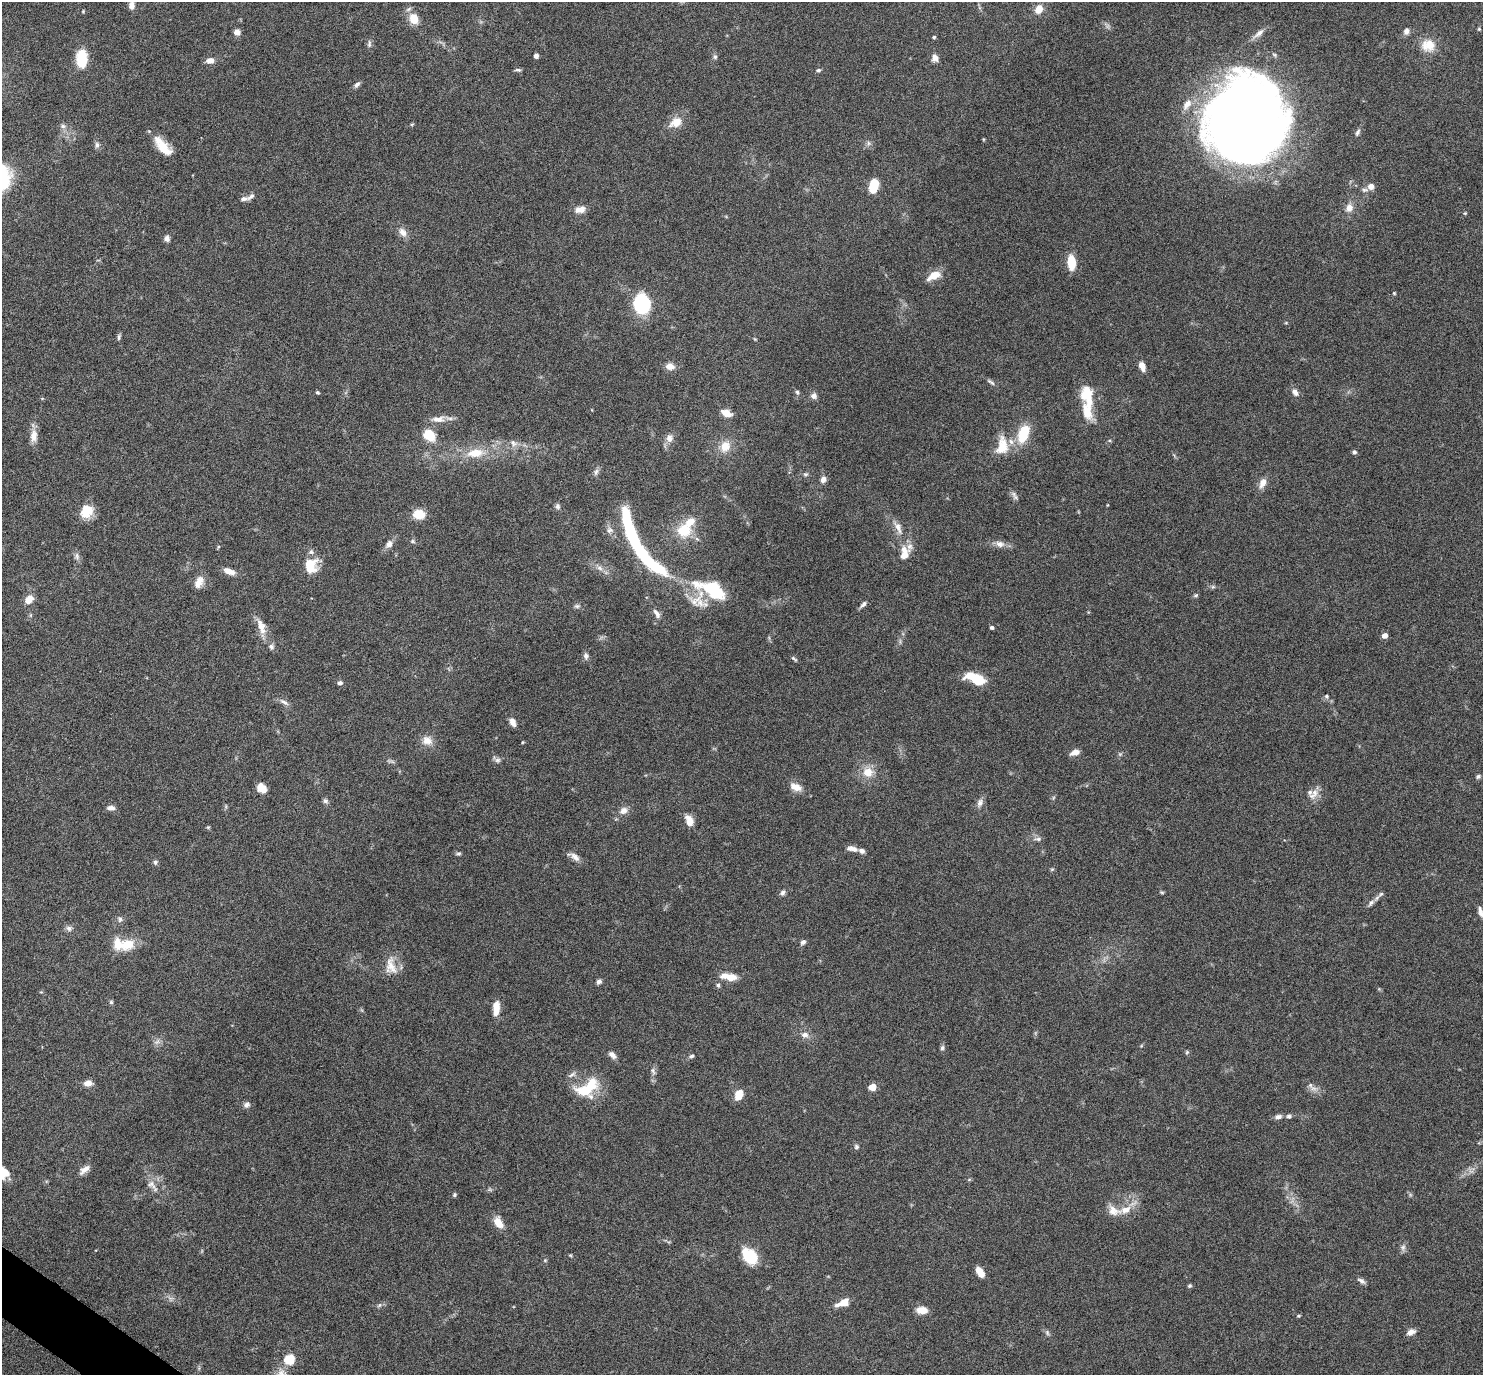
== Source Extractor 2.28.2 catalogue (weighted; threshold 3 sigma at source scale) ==
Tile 7 of 4 x 4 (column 3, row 2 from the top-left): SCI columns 2966-4446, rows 2897-4269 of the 5931 x 5935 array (HDU 1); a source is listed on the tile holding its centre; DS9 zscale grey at full resolution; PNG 1485 x 1377 px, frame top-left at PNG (2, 2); no overlay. Shown black and unused: <1% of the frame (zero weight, under 4 of 8 exposures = <1% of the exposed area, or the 3 px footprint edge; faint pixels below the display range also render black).
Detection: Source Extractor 2.28.2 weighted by HDU 2 'WHT'; one run over the whole footprint, this tile lists its part. Background 0.0857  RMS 0.004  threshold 0.0165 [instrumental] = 3 sigma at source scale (4.09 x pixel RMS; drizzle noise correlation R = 1.36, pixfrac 0.8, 0.05/0.05 arcsec/px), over >= 5 px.
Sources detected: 202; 1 too faint to see at this stretch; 6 inside a brighter object's white glare — not listed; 15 inside a brighter listed object's ellipse — not listed separately; the other 180 listed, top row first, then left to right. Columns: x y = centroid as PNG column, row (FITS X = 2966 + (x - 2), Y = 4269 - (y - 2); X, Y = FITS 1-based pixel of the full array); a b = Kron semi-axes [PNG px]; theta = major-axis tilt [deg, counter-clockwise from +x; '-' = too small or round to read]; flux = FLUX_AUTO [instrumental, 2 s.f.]
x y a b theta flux
132 5 10 7 85 1.9
1039 9 8 7 - 4
83 11 4 4 - 0.36
414 19 11 9 -69 6.3
1479 29 4 4 - 0.41
1406 31 8 7 - 1.7
237 32 6 6 - 2.1
1258 33 21 6 38 2.4
934 37 4 4 - 0.5
369 44 10 5 83 0.99
1428 45 19 16 -10 6.4
536 56 4 4 - 1.5
715 57 8 6 -75 0.82
935 58 9 8 - 2
82 59 17 10 -88 13
210 61 10 6 4 2.5
518 70 8 4 -5 0.78
818 70 6 5 - 0.75
357 84 9 5 47 1.2
1187 104 16 8 57 3.5
1261 121 89 40 66 350
676 122 17 12 30 5.1
412 124 6 4 18 0.39
63 126 7 6 - 1.1
1357 132 9 5 62 1
983 139 5 3 - 0.33
869 143 6 6 - 0.91
97 145 9 6 84 1.2
163 148 21 11 -45 7.9
2 183 18 12 41 12
873 186 15 9 76 7.3
1371 186 7 7 - 2.2
1365 190 10 5 9 0.98
244 199 10 6 8 1.4
1349 208 12 9 62 2.9
580 209 13 8 10 3.3
1465 213 4 4 - 0.38
402 232 13 9 -57 2.6
167 238 8 6 83 1.3
1071 262 14 7 -86 8.9
934 276 17 9 27 5.3
1394 293 4 4 - 0.37
643 303 14 8 86 35
1286 323 5 3 - 0.35
119 337 9 4 79 0.76
755 339 5 4 - 0.36
670 366 11 8 -8 2.8
1142 366 9 6 -67 3.6
991 382 14 4 -35 0.99
317 392 4 4 - 0.59
797 392 6 5 - 0.79
1295 392 10 7 -57 1.9
814 396 8 8 - 1.6
1088 396 33 14 -77 11
726 413 12 7 -23 3.6
438 419 21 9 2 3.6
1023 434 22 12 70 11
34 436 18 9 89 3.6
429 436 16 12 -46 7.5
669 438 11 9 83 2.4
513 443 12 8 -35 2.1
725 446 16 13 65 5.2
1002 446 26 15 84 7.9
1354 452 5 5 - 0.85
475 453 21 11 6 8.3
596 472 11 5 71 1.2
805 474 7 5 0 0.76
823 479 8 7 - 1.9
1262 483 14 7 68 2.9
1014 494 9 7 -49 1.3
1107 505 4 3 - 0.28
558 506 8 6 -76 0.99
86 511 16 13 59 7
419 514 9 7 -1 9.1
898 528 23 8 -64 3.9
610 530 11 9 -8 1.8
684 531 19 17 -8 11
632 535 36 9 -70 34
412 541 7 5 -1 0.69
389 544 11 8 47 2
1000 544 12 8 -19 2.4
904 553 21 12 80 5.4
77 556 10 7 -81 1.3
310 565 14 12 -79 10
600 568 9 6 -27 1.7
229 571 13 6 -20 3.4
199 582 16 9 63 3.7
1213 587 6 4 -18 0.61
1196 595 7 4 18 0.56
29 600 11 8 43 3.5
698 601 75 36 43 21
863 604 10 5 46 1.1
577 606 7 5 0 0.83
261 626 24 9 -69 4.7
992 627 4 3 - 0.92
1385 635 5 5 - 2.7
586 656 10 6 -80 1.2
794 659 9 4 -39 0.63
976 679 19 9 -22 12
340 683 6 5 - 1
1326 696 6 5 - 0.71
284 702 14 5 -31 1.6
513 722 10 6 -67 2.3
427 740 13 11 -25 3.6
523 742 4 3 - 0.36
1075 752 12 6 19 2.2
497 760 9 6 1 1.1
391 761 12 3 -15 0.67
868 772 13 12 - 5.4
1478 776 6 5 - 0.68
796 787 16 9 -22 3.6
262 788 10 8 -45 4.3
1315 793 12 10 88 2.9
1053 798 6 4 71 0.5
325 801 7 6 - 0.92
980 803 12 7 68 1.8
226 806 6 4 73 0.48
111 808 10 6 -2 1.7
624 810 12 9 36 2.3
689 821 13 8 -67 3.9
208 827 5 5 - 0.46
1038 839 10 6 -6 1.2
852 849 14 6 -10 2.5
459 853 6 5 - 0.66
574 857 17 7 -30 2.3
155 862 6 6 - 0.85
1052 869 5 4 - 0.46
783 892 7 6 - 1.1
1162 892 6 4 -19 0.47
1381 894 10 5 42 1
1371 903 12 5 48 1.5
1480 912 12 5 -73 1.8
120 919 8 7 - 1
69 928 9 7 -4 1.4
803 942 7 6 - 1
127 944 19 14 15 8.1
391 966 26 14 -79 5.8
729 977 19 7 -8 5.1
599 982 7 5 54 1.2
718 985 6 5 - 0.77
111 1002 5 5 - 0.59
496 1008 17 8 86 4.5
805 1035 9 8 - 2.2
157 1042 10 6 40 1.3
942 1048 7 6 - 0.81
1187 1052 5 5 - 0.53
612 1055 11 6 -41 2
691 1056 7 5 19 0.77
653 1071 11 5 -71 1.2
572 1075 13 5 29 1.4
88 1083 10 7 5 2.5
1310 1085 8 6 -81 1.3
872 1087 5 4 - 7.8
587 1088 32 18 32 16
739 1095 10 7 63 5.5
246 1105 9 7 32 1.3
1289 1116 7 6 - 0.89
1278 1117 10 6 12 1.5
856 1147 7 6 - 0.91
84 1170 16 7 40 2.4
2 1172 16 10 -29 8.4
969 1179 6 4 1 0.44
151 1184 18 10 -47 3.3
454 1195 5 5 - 0.62
1126 1210 15 9 20 4.5
498 1222 14 8 -58 4.6
1403 1247 8 7 - 1.3
570 1255 6 3 -18 0.41
750 1256 19 13 -48 12
545 1260 5 4 - 0.43
980 1272 10 6 -58 4.9
1361 1281 10 6 -32 1.3
1189 1286 5 4 - 0.66
844 1302 11 8 34 3.9
379 1305 7 5 58 0.68
922 1310 11 7 -3 4.3
1299 1316 5 4 - 0.41
1411 1332 10 6 22 2.4
1047 1333 8 5 -71 0.75
289 1359 6 5 - 23
Isophote crosses this tile's border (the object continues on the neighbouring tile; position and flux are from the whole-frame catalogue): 4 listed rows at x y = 132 5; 2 183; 1480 912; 2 1172